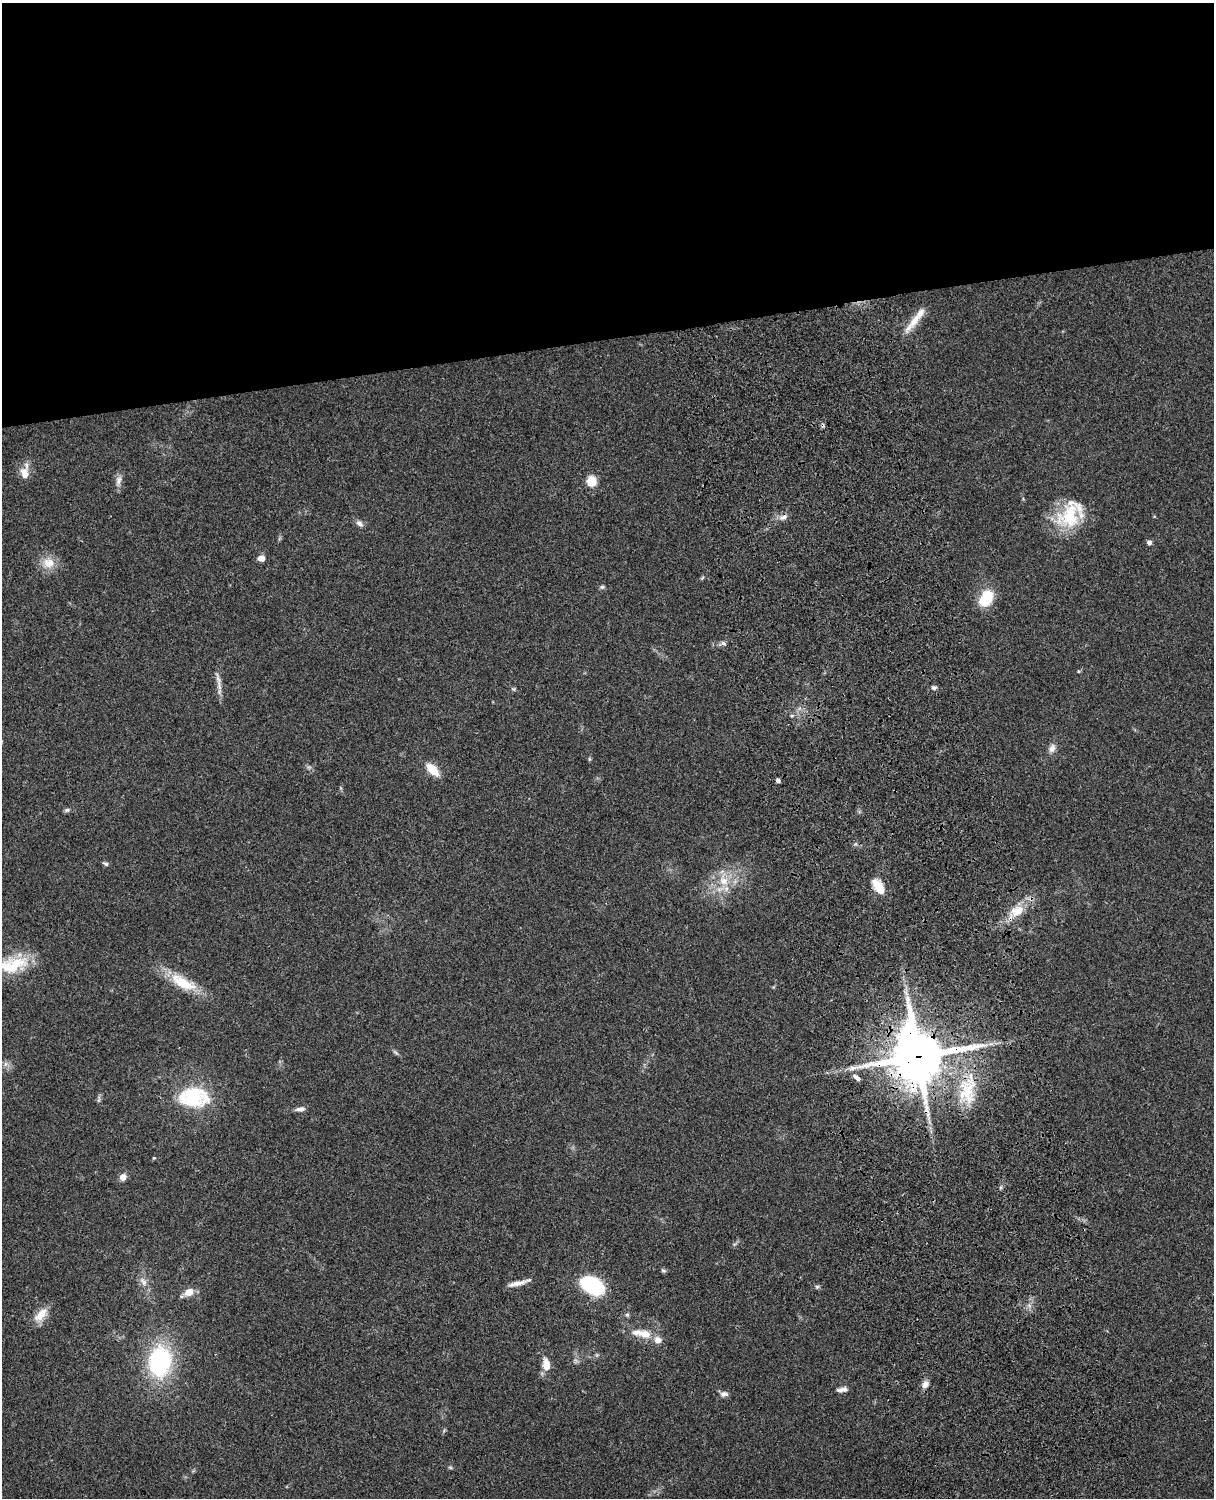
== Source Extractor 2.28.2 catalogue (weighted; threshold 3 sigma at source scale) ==
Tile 2 of 4 x 3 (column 2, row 1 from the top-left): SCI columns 1333-2544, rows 3268-4763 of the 5087 x 4926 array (HDU 1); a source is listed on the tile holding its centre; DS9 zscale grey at full resolution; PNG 1216 x 1500 px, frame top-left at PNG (2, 3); no overlay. Shown black and unused: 23% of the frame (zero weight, under 3 of 4 exposures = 6% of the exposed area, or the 3 px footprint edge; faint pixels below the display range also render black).
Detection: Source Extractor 2.28.2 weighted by HDU 2 'WHT'; one run over the whole footprint, this tile lists its part. Background 0.104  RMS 0.0065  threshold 0.0293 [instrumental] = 3 sigma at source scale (4.5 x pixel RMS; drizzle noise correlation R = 1.50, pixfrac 1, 0.05/0.05 arcsec/px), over >= 5 px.
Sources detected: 58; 1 cosmic-ray / hot-pixel residue — not listed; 5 inside a brighter listed object's ellipse — not listed separately; the other 52 listed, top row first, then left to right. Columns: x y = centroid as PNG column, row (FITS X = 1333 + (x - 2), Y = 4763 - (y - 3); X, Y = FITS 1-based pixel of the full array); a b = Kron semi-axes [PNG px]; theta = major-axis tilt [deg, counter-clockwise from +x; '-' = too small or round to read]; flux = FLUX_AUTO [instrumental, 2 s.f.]
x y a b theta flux
914 321 37 8 51 10
24 473 15 10 -75 7.2
118 481 16 7 77 3.6
592 481 10 9 - 12
1070 514 40 26 49 33
784 517 11 6 23 3.2
359 523 11 7 -40 2.5
1149 542 5 5 - 2.2
261 558 7 5 2 5.3
48 563 18 15 -2 9.3
602 587 6 6 - 1.2
986 598 15 10 57 25
723 643 6 6 - 1.6
219 686 18 6 -78 4.3
934 688 7 5 4 1.5
514 689 6 5 - 0.93
1052 748 13 8 69 3.5
433 769 12 7 -44 15
778 780 4 4 - 2.4
67 810 8 5 10 1.4
105 864 7 5 -31 1.4
723 880 20 13 -78 13
878 886 17 8 -56 13
1017 911 21 13 26 12
14 965 38 21 22 25
183 983 39 14 -27 21
906 993 9 3 -59 1.8
991 1044 7 4 -17 1.5
395 1052 9 4 -35 1.3
918 1056 18 18 - 2900
5 1064 7 5 89 1.8
857 1078 11 5 -43 2.7
967 1090 44 23 84 35
193 1097 33 23 -10 42
99 1099 11 3 75 1.3
300 1109 14 5 6 2.7
154 1158 4 4 - 0.57
123 1177 9 8 - 3.6
663 1271 7 5 -45 1.1
143 1282 14 8 -52 4.1
519 1283 28 5 15 5.1
593 1285 21 13 -32 56
817 1287 6 4 0 1.1
189 1292 10 8 37 7.6
41 1314 22 10 46 9.2
645 1334 18 10 -16 9.3
160 1361 31 22 83 75
546 1365 16 9 -85 7.3
925 1384 10 8 62 3.5
844 1389 10 6 -11 2.4
724 1394 10 7 4 2.9
450 1467 6 4 -19 0.83
Overlapping masked pixels (flux is a lower limit): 3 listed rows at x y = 1017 911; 918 1056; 967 1090